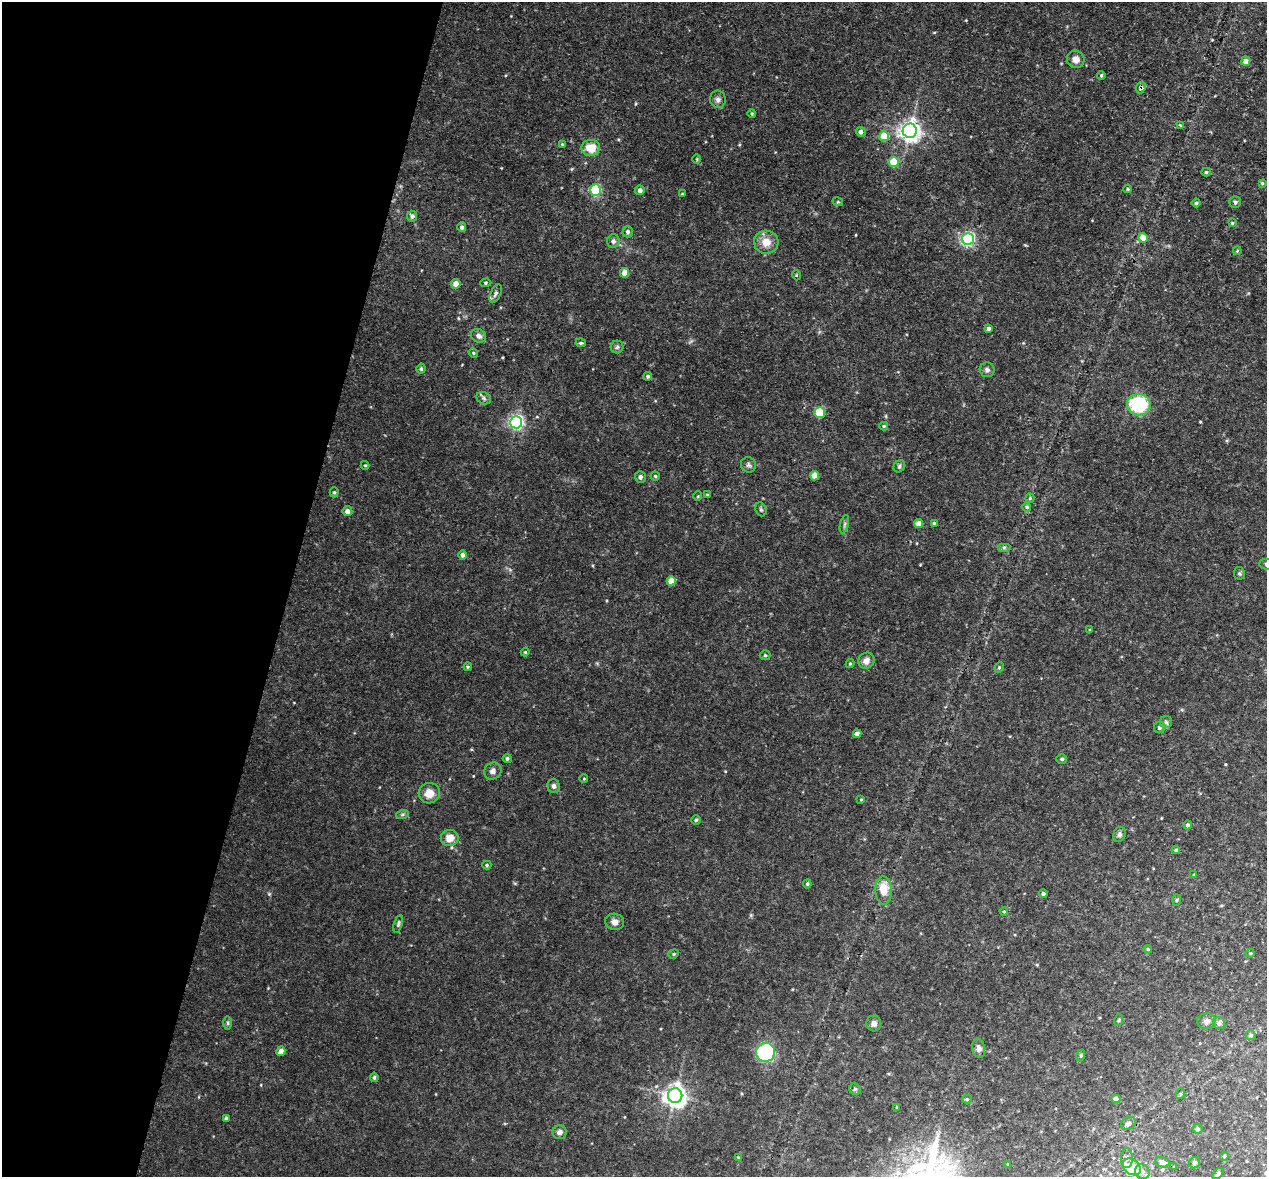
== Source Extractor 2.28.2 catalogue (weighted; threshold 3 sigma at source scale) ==
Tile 9 of 4 x 4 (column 1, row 3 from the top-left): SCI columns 2-1266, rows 1442-2616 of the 5067 x 5109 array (HDU 1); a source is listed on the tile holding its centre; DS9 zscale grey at full resolution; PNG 1269 x 1179 px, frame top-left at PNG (2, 2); each listed source drawn as its Kron ellipse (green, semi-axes under 4 px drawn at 4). Shown black and unused: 23% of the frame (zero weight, under 3 of 4 exposures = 2% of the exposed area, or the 3 px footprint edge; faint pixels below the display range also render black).
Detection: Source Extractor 2.28.2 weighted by HDU 2 'WHT'; one run over the whole footprint, this tile lists its part. Background 0.043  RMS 0.0066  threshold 0.0296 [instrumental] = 3 sigma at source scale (4.5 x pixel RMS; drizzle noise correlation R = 1.50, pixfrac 1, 0.05/0.05 arcsec/px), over >= 5 px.
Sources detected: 140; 3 inside a brighter listed object's ellipse — not listed separately; the other 137 listed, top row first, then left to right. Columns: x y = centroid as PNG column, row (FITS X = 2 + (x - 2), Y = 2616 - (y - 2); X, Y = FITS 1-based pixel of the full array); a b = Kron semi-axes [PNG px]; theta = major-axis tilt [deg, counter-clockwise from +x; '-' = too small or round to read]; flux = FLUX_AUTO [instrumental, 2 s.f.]
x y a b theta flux
1076 59 9 8 - 4.8
1246 61 5 4 - 4.2
1101 75 4 3 - 0.9
1141 88 6 4 65 2.6
718 99 9 8 - 2.5
752 113 4 3 - 0.77
1180 125 3 3 - 0.52
910 131 7 7 - 380
861 132 5 5 - 2.3
884 136 5 5 - 17
562 144 3 3 - 0.52
591 148 9 8 - 12
697 159 5 3 - 0.61
894 162 5 5 - 21
1206 172 4 4 - 0.89
1262 183 4 4 - 0.73
1128 189 4 3 - 0.78
596 190 6 5 - 69
640 190 5 4 - 3.2
682 194 3 3 - 0.52
838 202 5 3 - 0.61
1235 202 6 5 - 1.3
1196 203 4 4 - 1.1
412 216 5 5 - 1.7
1232 223 4 4 - 0.87
462 227 5 4 - 1.6
628 232 6 5 - 1.9
1143 238 5 4 - 11
968 239 6 6 - 130
613 241 7 6 - 2.1
766 242 12 11 - 7.9
1237 251 4 3 - 0.61
625 273 5 4 - 7.7
796 275 5 3 - 0.55
485 283 5 4 - 0.94
456 284 4 4 - 5.4
496 294 10 5 66 1.9
988 328 4 4 - 1.7
478 336 8 6 -32 2.7
581 343 5 3 - 1.1
617 347 6 6 - 1.3
473 353 5 4 - 0.76
421 369 5 4 - 1.2
987 370 7 7 - 2
648 376 4 4 - 1.2
484 398 8 6 -23 1.6
1139 405 12 10 -2 46
820 413 5 5 - 36
516 422 6 6 - 170
884 426 4 3 - 0.84
365 465 4 4 - 0.68
748 465 8 7 - 1.8
899 466 6 5 - 1.3
655 476 4 4 - 0.88
815 476 5 4 - 9.5
640 477 6 5 - 2
334 492 5 4 - 0.99
708 495 4 3 - 0.88
698 496 5 3 - 0.51
1030 498 5 4 - 0.78
1027 507 5 4 - 0.79
761 509 7 5 -69 1.2
347 511 5 5 - 3.7
934 523 4 3 - 1.1
844 524 9 4 76 1.4
919 524 4 4 - 5.7
1004 547 7 4 0 1.2
463 555 4 4 - 2
1266 564 7 5 -2 1.3
1239 573 6 5 - 1
671 581 5 4 - 10
1090 630 4 3 - 0.65
525 652 4 4 - 0.66
765 655 5 5 - 0.88
866 661 8 7 - 4.5
850 663 4 3 - 0.84
468 667 4 4 - 0.71
999 667 5 4 - 1
1166 722 6 6 - 1.4
1160 727 5 5 - 1.7
857 734 4 4 - 3.2
507 758 5 4 - 1.2
1062 759 5 4 - 1
493 771 9 8 - 2.6
584 779 4 3 - 0.46
553 786 7 6 - 2
429 793 10 10 - 7.5
861 799 4 3 - 0.55
402 815 6 4 19 0.99
696 820 5 5 - 1
1188 825 4 4 - 1.3
1119 834 8 6 65 1.9
450 838 9 8 - 6.9
1176 850 4 3 - 0.91
487 865 4 4 - 0.93
1194 875 4 3 - 0.64
807 884 4 4 - 0.75
883 890 14 8 -88 11
1043 894 4 4 - 1.5
1177 900 6 4 88 0.8
1004 911 4 3 - 0.8
615 922 9 8 - 3.7
398 924 9 4 73 1.2
1148 949 4 3 - 0.72
1250 953 4 4 - 0.68
674 954 5 4 - 0.82
1119 1020 6 3 71 0.83
1206 1021 9 8 - 2.4
228 1023 7 4 -89 1
874 1023 8 7 - 2.7
1219 1023 6 6 - 1.3
1251 1035 5 4 - 0.86
979 1048 9 6 -80 2.9
281 1051 5 4 - 3.4
766 1052 10 9 - 52
1081 1055 6 4 72 0.78
374 1077 4 3 - 1
855 1089 6 5 - 1.1
1180 1094 5 3 - 0.73
675 1096 7 7 - 460
967 1099 5 4 - 0.94
1116 1099 4 4 - 2.7
897 1107 3 3 - 0.64
226 1118 3 3 - 1
1128 1123 8 6 32 1.9
1198 1129 5 5 - 1.5
559 1132 7 7 - 2.7
1224 1156 4 4 - 0.76
738 1157 4 2 - 0.41
1127 1158 10 6 88 2.3
1162 1162 7 5 -13 4
1195 1163 6 5 - 1.4
1008 1164 3 3 - 0.52
1132 1167 10 7 -37 10
1174 1167 3 3 - 0.45
1142 1172 7 7 - 3.4
1218 1174 6 3 48 2
Overlapping masked pixels (flux is a lower limit): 1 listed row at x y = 1141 88
Isophote crosses this tile's border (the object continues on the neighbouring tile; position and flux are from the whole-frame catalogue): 2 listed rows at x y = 1266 564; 1218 1174